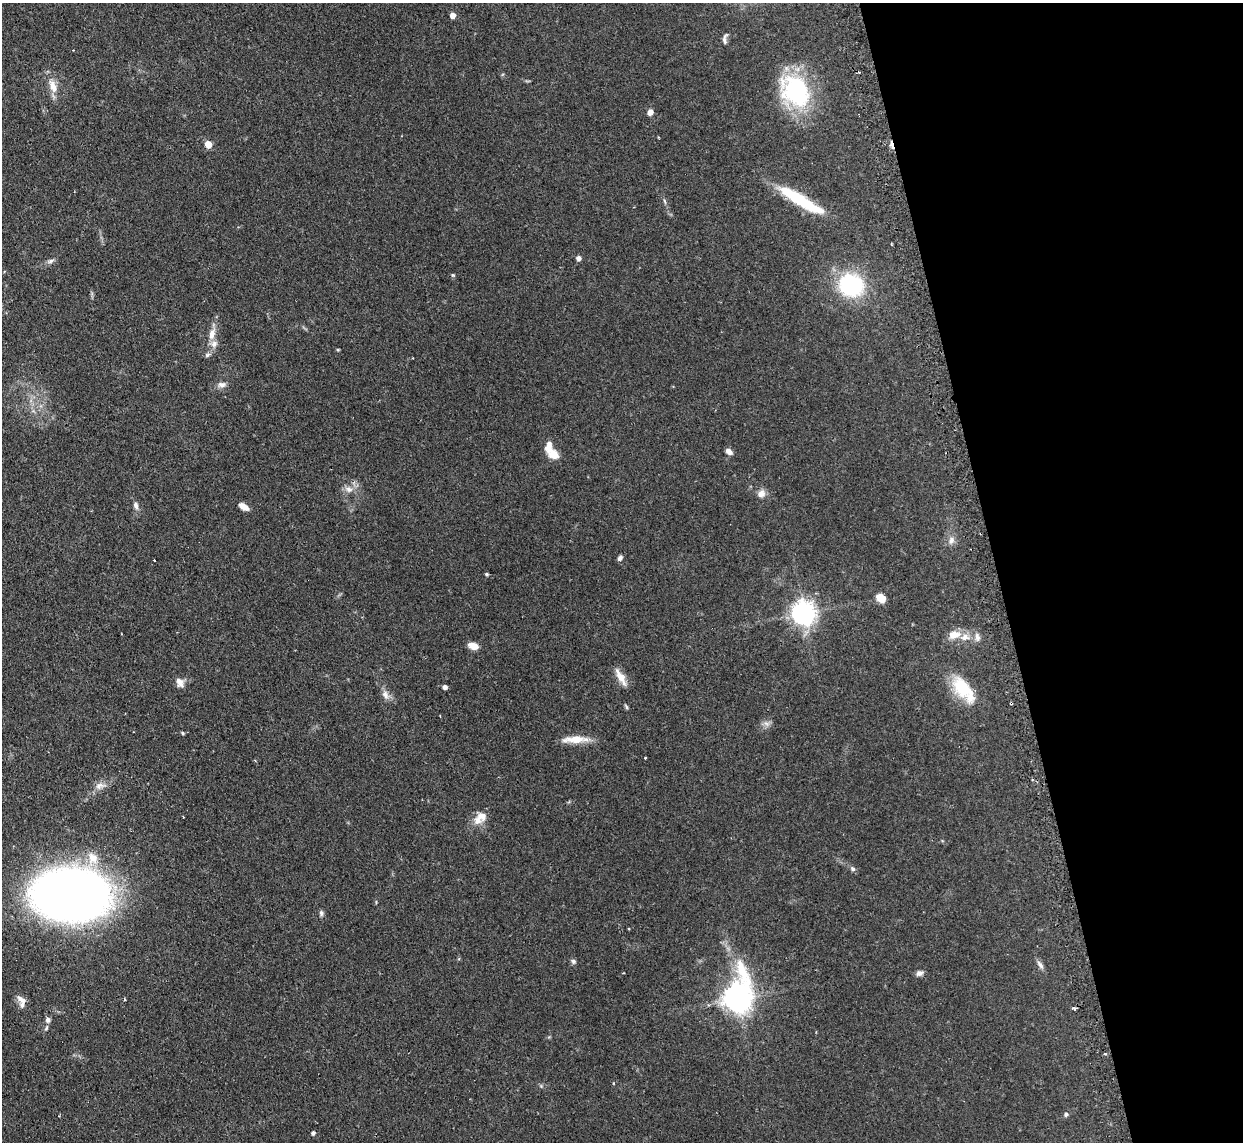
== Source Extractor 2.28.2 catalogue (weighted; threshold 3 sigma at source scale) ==
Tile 12 of 4 x 4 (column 4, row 3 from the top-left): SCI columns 3756-4996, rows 1302-2441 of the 5029 x 5001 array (HDU 1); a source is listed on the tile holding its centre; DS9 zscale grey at full resolution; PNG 1245 x 1144 px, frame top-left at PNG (2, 3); no overlay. Shown black and unused: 20% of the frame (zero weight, under 2 of 3 exposures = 4% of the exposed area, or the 3 px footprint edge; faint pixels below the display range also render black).
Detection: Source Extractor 2.28.2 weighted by HDU 2 'WHT'; one run over the whole footprint, this tile lists its part. Background 0.095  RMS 0.0059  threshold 0.0263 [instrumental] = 3 sigma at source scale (4.5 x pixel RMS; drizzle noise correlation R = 1.50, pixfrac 1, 0.05/0.05 arcsec/px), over >= 5 px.
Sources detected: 69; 5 cosmic-ray / hot-pixel residue — not listed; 5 inside a brighter listed object's ellipse — not listed separately; the other 59 listed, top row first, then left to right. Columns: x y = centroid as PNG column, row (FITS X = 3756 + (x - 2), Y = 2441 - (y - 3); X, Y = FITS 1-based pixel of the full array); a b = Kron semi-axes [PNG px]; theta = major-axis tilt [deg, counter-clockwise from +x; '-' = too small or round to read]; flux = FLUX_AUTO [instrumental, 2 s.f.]
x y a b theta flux
453 15 5 4 - 4.4
725 39 14 5 81 1.9
53 86 20 9 -70 6.7
795 91 35 27 -53 67
650 112 7 6 - 2.7
208 144 6 6 - 6.1
891 145 12 4 -76 2.3
798 199 50 11 -32 31
664 201 8 3 -71 0.94
578 258 5 5 - 2.3
51 261 11 5 24 1.7
453 275 5 4 - 0.72
851 285 18 16 -18 68
212 334 15 8 76 5.1
338 350 4 3 - 0.62
207 355 8 5 18 1.3
222 385 11 7 6 2.6
729 451 8 6 -38 2.7
553 454 15 11 -32 6.3
349 489 12 9 -17 3.9
761 493 10 9 - 3.6
136 505 10 6 -73 2.1
244 507 11 5 -31 4.8
951 540 10 7 69 3
620 558 7 5 55 1.7
486 574 5 3 - 0.84
881 598 8 6 -39 8.3
804 613 8 7 - 470
954 635 13 9 8 6.9
977 637 12 7 -74 2.7
473 646 11 7 -16 4.8
621 677 23 7 -60 6.2
180 682 13 9 -61 3.8
445 687 4 4 - 2.3
963 689 37 16 -51 23
385 695 13 8 -68 3.4
626 707 7 4 -64 0.88
766 723 10 5 -26 2
183 733 5 3 - 0.86
574 739 32 9 2 9.4
645 758 3 2 - 0.5
99 785 13 8 14 3.7
480 818 20 11 41 7.3
93 858 18 14 -61 9.9
853 869 7 6 - 1.4
71 895 50 33 3 630
321 913 8 5 -81 1.3
573 961 7 6 - 1.3
1040 965 14 6 -54 2.1
919 973 8 7 - 2.1
738 998 13 9 89 720
22 1000 16 7 -36 3.3
124 1000 3 3 - 0.84
709 1005 5 3 - 0.71
48 1020 6 6 - 1.7
46 1028 8 5 60 1.1
1105 1054 4 3 - 1.1
1066 1114 6 5 - 1.2
313 1133 4 4 - 1.4
Overlapping masked pixels (flux is a lower limit): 1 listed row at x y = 891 145